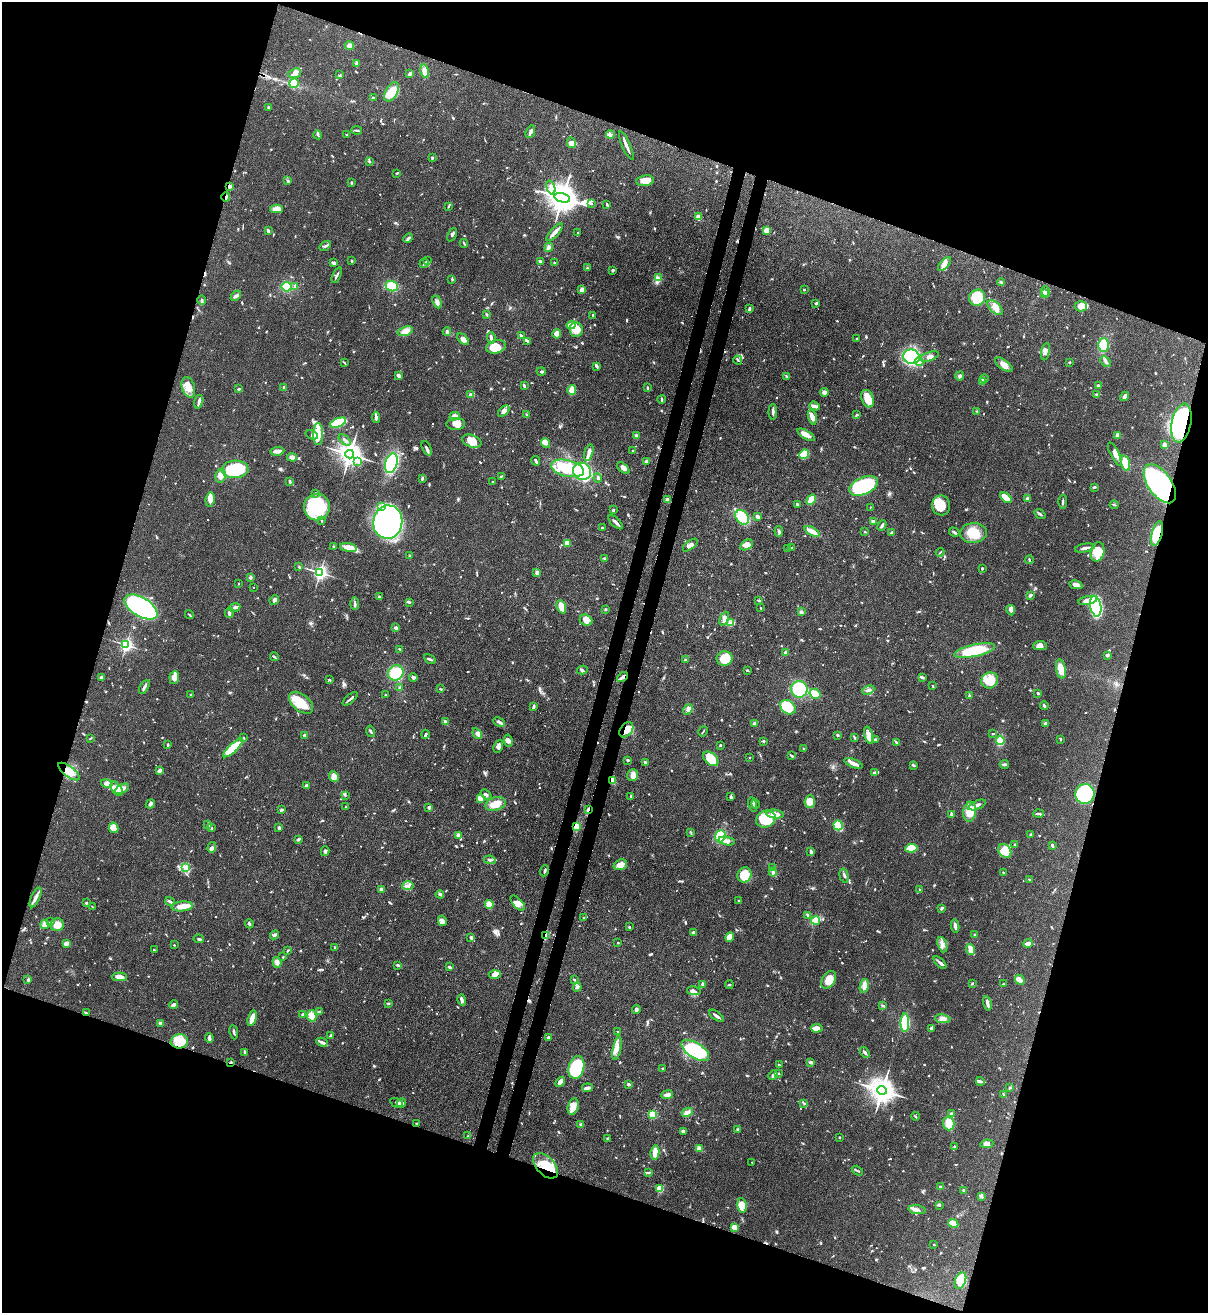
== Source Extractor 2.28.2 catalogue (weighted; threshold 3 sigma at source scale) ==
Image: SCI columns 226-5046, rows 32-5273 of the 5389 x 5307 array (HDU 1 of 3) = the unmasked area's bounding box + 8 px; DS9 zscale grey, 4 x 4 block average (1 PNG px = mean of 4 x 4 image px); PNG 1210 x 1315 px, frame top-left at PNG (2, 2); each listed source drawn as its Kron ellipse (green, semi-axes under 4 px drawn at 4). Shown black and unused: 38% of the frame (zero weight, under 3 of 4 exposures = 7% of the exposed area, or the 3 px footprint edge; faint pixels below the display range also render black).
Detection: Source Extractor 2.28.2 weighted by HDU 2 'WHT'. Background 0.0823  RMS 0.0039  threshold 0.0174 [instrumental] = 3 sigma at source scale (4.5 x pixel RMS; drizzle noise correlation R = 1.50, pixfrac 1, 0.05/0.05 arcsec/px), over >= 5 px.
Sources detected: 1119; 2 too faint to see at this stretch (4 x 4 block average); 3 inside a brighter object's white glare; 7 cosmic-ray / hot-pixel residue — neither listed nor drawn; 18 coinciding with a brighter row at this scale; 70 inside a brighter listed object's ellipse — not listed separately; of the other 1019, all 500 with FLUX_AUTO >= 2.01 (the completeness limit of this list) listed and drawn (519 fainter detections not listed), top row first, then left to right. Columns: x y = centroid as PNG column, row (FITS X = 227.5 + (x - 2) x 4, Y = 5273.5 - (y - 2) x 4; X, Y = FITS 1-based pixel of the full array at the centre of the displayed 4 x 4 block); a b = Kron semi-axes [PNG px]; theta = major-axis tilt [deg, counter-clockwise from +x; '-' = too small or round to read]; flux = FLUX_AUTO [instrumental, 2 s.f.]
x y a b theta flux
349 45 5 4 - 8.8
356 64 3 2 - 4.9
425 71 7 3 -78 29
295 73 6 4 21 9.4
410 74 4 3 - 7
340 75 3 2 - 2.1
294 83 5 4 - 27
392 92 10 6 60 47
373 98 3 2 - 3.7
268 107 3 2 - 3.6
357 130 5 2 - 3.7
530 132 7 2 66 12
347 134 3 2 - 2.2
610 134 4 3 - 5.1
318 135 4 2 - 3.3
571 143 5 4 - 11
626 146 15 2 -66 12
432 157 3 2 - 2.8
369 162 4 2 - 2.6
397 173 2 2 - 3.3
288 181 3 2 - 2.9
645 181 9 5 9 22
351 183 3 2 - 2.2
229 186 4 3 - 6.2
551 187 7 4 -70 13
226 197 4 2 - 4.4
562 198 8 4 -12 4900
591 203 3 2 - 2.4
607 204 3 2 - 2.3
448 207 3 2 - 2.2
277 209 6 3 2 29
698 217 4 3 - 10
767 230 3 3 - 29
268 231 4 2 - 4.9
554 232 11 3 49 11
578 232 2 2 - 2.2
452 235 7 2 65 5.4
408 238 5 2 - 4.4
464 243 4 2 - 2.5
325 246 6 2 36 4.2
549 247 4 3 - 4.9
352 261 3 2 - 2.1
427 261 3 2 - 3
540 261 3 2 - 4.1
555 262 2 2 - 2.8
333 263 3 2 - 9.4
424 263 5 2 - 3.6
944 264 8 4 51 17
587 268 2 2 - 2.2
613 270 4 3 - 2.8
337 275 8 2 64 5.5
658 278 3 2 - 2.2
452 280 3 2 - 2.2
1001 282 4 2 - 4.2
295 286 2 2 - 2.6
392 286 6 5 - 43
287 287 5 4 - 45
804 289 2 2 - 6.6
582 290 3 2 - 16
1045 292 5 4 - 8.3
1044 293 2 2 - 11
236 296 6 3 44 5.7
977 298 8 7 - 57
202 300 5 2 - 3.7
437 302 7 3 -66 7.5
816 303 3 2 - 4.6
1081 306 6 5 - 20
995 308 9 5 -43 21
749 309 4 2 - 6.1
486 314 3 2 - 2.4
593 315 3 2 - 3.7
571 325 4 2 - 34
576 329 7 6 - 34
405 331 8 4 19 23
447 332 4 3 - 5.7
557 334 5 4 - 13
521 336 4 2 - 6.3
491 338 6 2 -84 7.4
463 339 7 4 -47 11
856 339 3 2 - 2.3
528 342 3 2 - 2.4
1103 345 7 5 89 43
496 347 10 6 15 43
1045 352 9 4 78 11
929 356 10 3 18 10
912 357 8 7 - 250
738 360 4 2 - 2.8
1106 361 6 3 -44 5.2
919 362 4 2 - 3.7
1069 362 3 2 - 2.5
344 363 4 2 - 2.4
1004 365 10 5 -37 16
596 366 3 3 - 3.3
541 372 4 2 - 5.1
399 376 3 2 - 12
786 376 4 2 - 3.2
960 376 5 4 - 4.5
984 379 4 3 - 4.1
982 381 4 3 - 4.7
524 386 4 2 - 5
1098 386 3 2 - 5
188 387 10 6 -74 25
284 387 3 2 - 5.5
647 388 3 2 - 3
239 389 3 2 - 2.7
572 390 5 2 - 42
824 392 4 3 - 5.1
1096 394 4 2 - 2.7
471 395 4 3 - 4.8
1125 396 5 3 - 12
661 399 4 2 - 3.1
868 399 9 6 -69 34
199 402 7 2 75 9.3
815 406 6 3 -19 6.9
504 411 7 4 43 9.3
977 411 3 2 - 2
773 412 8 2 -89 7.2
527 415 3 2 - 3.5
856 415 4 2 - 2.7
455 416 5 4 - 13
376 417 6 3 -84 8.1
812 417 7 3 -73 17
338 423 8 4 21 93
1181 423 20 9 79 410
456 424 9 6 3 16
318 434 11 5 -90 23
312 435 6 2 -21 3.3
636 435 3 3 - 5.7
806 435 10 3 -30 17
1117 435 3 3 - 6.3
345 440 7 2 -40 5.6
472 441 10 6 -20 27
546 443 5 3 - 7.7
1165 445 4 3 - 8.6
427 448 8 2 -65 7.6
633 450 2 2 - 2.6
277 451 7 2 6 15
589 452 8 3 74 10
350 454 4 4 - 2600
804 454 5 4 - 60
1115 454 12 4 -63 14
292 457 5 4 - 11
358 461 4 3 - 4.8
536 461 5 2 - 5.7
647 461 2 2 - 9.3
391 463 10 6 73 140
1125 463 8 4 -73 49
567 468 17 8 -13 100
623 468 7 4 -40 8.2
235 469 13 9 3 150
582 471 9 8 - 160
221 476 7 5 79 11
501 476 3 2 - 2.2
598 478 4 2 - 3.2
422 479 3 2 - 3.6
290 481 3 2 - 4.8
492 482 2 2 - 2.7
1160 484 22 12 -54 570
863 486 15 8 23 240
1094 487 3 2 - 2.8
316 493 2 2 - 3.3
1006 498 7 3 -37 36
1027 499 4 2 - 5.1
210 500 7 4 82 15
668 500 4 4 - 11
811 500 5 3 - 41
1063 502 7 2 88 5.1
797 504 3 3 - 3.1
941 505 10 9 - 48
1114 505 4 2 - 2.5
317 507 13 13 - 180
381 507 3 3 - 6
870 507 2 2 - 2.1
613 510 3 2 - 2.7
1040 514 6 2 -37 5.1
742 517 8 6 -50 55
757 517 4 3 - 7.8
321 521 2 2 - 7.4
873 521 2 2 - 18
388 522 17 14 83 1200
616 522 9 2 -44 9.3
882 525 5 2 - 4.1
602 528 2 2 - 3.5
779 531 5 2 - 5
812 531 8 3 -27 20
865 532 2 2 - 2.4
891 532 4 2 - 3.2
954 532 5 2 - 5.1
973 533 13 10 6 44
1157 534 12 5 74 94
567 543 4 3 - 18
690 545 9 3 39 9.2
747 545 7 5 29 17
334 546 3 2 - 2.4
792 547 3 2 - 2.3
348 548 9 4 -11 21
788 548 2 2 - 2.4
1085 548 10 2 12 8.8
940 552 4 2 - 2
1098 552 10 7 77 29
410 556 4 2 - 2.5
604 558 3 2 - 2
1029 560 4 2 - 3.2
299 567 3 2 - 2.5
982 568 2 2 - 3
537 572 3 3 - 7.8
320 573 2 2 - 790
250 577 3 3 - 6.1
238 584 2 2 - 2.1
1076 585 6 4 -12 12
253 587 2 2 - 2.3
1030 595 4 3 - 5.3
379 597 2 2 - 5.2
274 600 5 3 - 7.2
759 600 4 2 - 3.9
1088 600 9 3 11 18
409 602 4 3 - 3.1
355 604 6 2 -88 5.4
1096 606 10 5 -80 260
141 607 18 9 -32 520
235 607 6 3 23 6.6
561 607 7 4 -69 36
761 608 2 2 - 2.5
605 609 2 2 - 3.3
1011 610 5 3 - 8.1
229 612 5 3 - 6.8
801 612 2 2 - 7
189 615 5 2 - 2.7
724 619 7 4 65 11
586 620 6 5 - 15
731 623 2 2 - 2.3
396 628 2 2 - 9.2
126 645 2 2 - 630
1040 646 6 4 2 12
400 649 3 2 - 2.9
975 650 21 6 12 100
785 653 3 2 - 4.9
1107 655 3 3 - 4.7
274 657 4 2 - 3.5
430 659 6 2 -29 4.4
725 659 8 7 - 40
685 660 3 2 - 2.9
1061 669 10 5 -80 26
582 670 5 3 - 4.2
747 670 3 2 - 3.1
396 673 8 7 - 80
101 677 3 2 - 2.4
174 677 6 5 - 17
622 677 6 2 36 9.7
922 677 4 2 - 6
413 678 4 3 - 3.8
329 680 4 2 - 2
990 680 8 7 - 52
933 686 3 2 - 2.4
144 687 8 2 59 5.5
400 688 3 2 - 4
441 689 3 2 - 3.1
799 689 8 8 - 130
868 690 6 3 24 6.2
1038 693 3 2 - 3.9
815 694 6 5 - 41
190 695 2 2 - 2.1
386 695 2 2 - 2.5
969 696 3 2 - 2.4
350 699 9 2 39 5.5
301 703 14 8 -40 56
534 706 4 2 - 6.3
1044 706 4 2 - 4.5
788 707 8 6 -38 77
688 710 6 3 51 7.9
445 722 3 2 - 7.6
499 722 6 3 -24 7.8
754 724 4 3 - 4
1045 724 3 2 - 9.6
626 730 8 6 52 24
371 731 6 2 -75 2.9
703 731 5 2 - 2.3
993 733 3 2 - 2.7
425 734 5 2 - 5.1
477 734 6 4 -56 7.9
304 735 2 2 - 5.4
838 735 3 2 - 2.9
869 735 9 4 -75 15
854 737 4 2 - 2.5
90 738 4 2 - 2.2
243 738 2 2 - 2.6
1061 739 2 2 - 2.9
876 740 4 2 - 4
1000 740 4 3 - 30
508 741 6 4 -79 8.9
764 741 2 2 - 11
896 742 4 2 - 3.5
168 745 3 2 - 3.6
720 745 2 2 - 3.1
498 746 7 3 68 10
233 748 13 4 43 74
804 749 3 2 - 2.9
791 755 4 2 - 2.5
750 758 2 2 - 3.4
711 759 9 5 -41 54
628 760 3 2 - 2.9
646 763 4 3 - 6.3
853 763 10 2 -22 19
1004 764 4 2 - 7.6
913 765 4 2 - 3
69 771 13 5 -37 24
159 771 3 2 - 13
874 773 4 2 - 5.2
633 775 6 5 - 13
334 777 5 4 - 16
612 780 4 2 - 18
107 783 6 3 -13 15
306 786 2 2 - 27
117 789 8 4 -56 35
122 789 8 4 27 19
486 794 6 2 -38 5.2
1085 794 10 9 - 190
345 795 3 2 - 2
631 796 2 2 - 2.3
731 797 4 2 - 3.7
480 798 4 4 - 21
810 802 6 5 - 25
150 804 5 3 - 6.2
496 804 10 6 16 29
755 804 5 2 - 3.3
752 805 7 3 -77 6.7
977 805 9 2 23 12
346 807 3 2 - 2
429 807 2 2 - 22
588 809 4 3 - 4.4
282 810 3 2 - 3.4
970 812 10 6 82 40
775 814 9 4 -8 17
951 814 2 2 - 9
1039 814 5 2 - 3.6
766 819 10 8 25 110
208 824 2 2 - 2.4
838 825 5 4 - 51
576 826 4 3 - 15
279 827 2 2 - 10
114 828 5 4 - 17
212 828 2 2 - 2.1
691 832 3 2 - 2.1
458 835 2 2 - 11
1030 835 3 2 - 4.1
720 836 6 5 - 51
299 839 3 2 - 5.7
727 841 8 3 -9 9.6
1015 844 2 2 - 2.5
1052 845 3 2 - 4.3
212 847 5 3 - 5.5
911 848 6 3 8 66
325 851 5 2 - 3.6
1005 851 7 5 -52 19
811 852 3 3 - 6.8
490 860 6 3 -9 5.2
620 865 7 5 19 21
185 868 4 3 - 5.4
773 868 4 2 - 3.3
545 871 6 2 71 3.6
773 872 4 3 - 4.5
1003 872 3 2 - 3.4
744 875 7 7 - 51
844 876 7 2 -76 4.3
1029 879 2 2 - 2.2
408 886 6 2 5 5.8
381 889 3 2 - 6.2
920 890 2 2 - 2
440 894 4 3 - 4.2
36 897 11 3 66 12
170 901 5 2 - 4.4
739 901 3 2 - 2.8
86 903 2 2 - 4.9
518 903 9 4 -48 15
489 904 4 4 - 22
92 906 3 2 - 2.2
182 906 11 5 5 27
942 908 3 2 - 5.6
807 915 4 2 - 2.8
584 918 4 2 - 5.3
816 920 4 3 - 42
442 921 5 4 - 9.4
50 922 4 2 - 2.6
249 924 4 2 - 4.1
45 925 4 4 - 11
57 925 6 6 - 23
955 926 6 2 -79 11
629 927 2 2 - 3.7
693 932 3 2 - 5.2
275 935 5 3 - 4.7
546 935 2 2 - 53
975 935 2 2 - 12
471 937 4 3 - 4.8
730 937 5 4 - 30
199 939 5 2 - 3.4
66 943 4 3 - 10
618 943 2 2 - 4.7
1028 943 4 2 - 12
174 945 2 2 - 2.3
942 945 8 4 -72 13
335 947 3 2 - 3.6
971 949 5 3 - 17
154 950 2 2 - 2.5
288 950 2 2 - 3.5
283 957 2 2 - 2.3
277 962 5 4 - 10
940 963 8 2 -44 6.5
398 965 4 2 - 5
449 967 2 2 - 6.2
495 975 6 4 3 8.7
119 977 7 4 -1 13
28 980 3 2 - 5.1
574 980 3 2 - 2.4
829 980 9 6 57 31
1020 980 5 3 - 13
972 983 2 2 - 3.2
702 984 4 2 - 5.4
1004 984 3 2 - 2.5
729 985 4 2 - 2.1
864 986 7 4 78 15
577 987 4 3 - 4.6
694 991 7 4 -11 10
462 1000 5 3 - 7.3
388 1003 3 2 - 2.5
987 1003 7 2 -78 9.9
174 1005 4 3 - 7.5
882 1005 4 2 - 3
636 1009 4 3 - 5.1
319 1012 3 3 - 3
86 1013 4 2 - 3.3
303 1015 2 2 - 19
312 1016 6 4 -78 20
716 1016 8 2 -36 9.4
252 1018 8 3 74 29
943 1019 8 4 -8 14
160 1023 3 3 - 6.3
905 1023 9 4 89 78
817 1028 6 4 5 20
931 1028 4 2 - 3.9
234 1032 7 2 -80 4.9
618 1032 4 2 - 2.2
330 1035 4 2 - 3.8
548 1037 3 2 - 3.4
209 1038 5 3 - 7.1
179 1041 9 7 8 46
322 1042 6 2 -27 11
617 1048 12 3 79 14
695 1050 16 7 -32 220
245 1052 3 2 - 6
865 1053 6 2 -51 4.2
231 1062 2 2 - 3.6
811 1062 4 3 - 5.6
779 1065 2 2 - 3.8
576 1067 11 7 75 160
662 1069 3 2 - 2.5
779 1073 3 2 - 2.1
773 1075 5 2 - 8
980 1081 4 2 - 4
560 1082 5 4 - 9.2
629 1085 4 2 - 3.6
587 1088 5 2 - 11
1010 1088 3 2 - 2.1
882 1090 5 4 - 3200
1004 1094 3 3 - 3.4
667 1095 6 3 7 12
396 1103 7 2 -30 4.7
402 1103 5 3 - 7.7
804 1103 3 2 - 3.7
573 1106 8 5 77 23
687 1112 6 4 28 9.1
652 1114 2 2 - 200
951 1114 3 2 - 3.5
915 1116 4 2 - 2.4
416 1123 2 2 - 2.6
949 1123 7 6 - 26
581 1125 2 2 - 12
738 1129 3 3 - 3.5
683 1131 3 2 - 5.6
468 1136 3 2 - 2
839 1137 2 2 - 6.2
607 1139 3 2 - 2.8
987 1144 6 4 9 9.7
954 1147 2 2 - 2.8
700 1149 4 4 - 6.6
655 1152 7 3 82 31
752 1162 2 2 - 2.7
546 1166 15 9 -45 58
857 1171 6 2 -31 3
648 1172 3 2 - 2.8
941 1187 4 2 - 4.4
660 1189 2 2 - 130
963 1190 3 3 - 3.2
981 1196 3 3 - 4.2
742 1205 7 4 -79 25
939 1205 4 2 - 3.6
917 1210 8 2 -8 7.1
953 1223 5 3 - 23
734 1227 3 3 - 19
934 1245 2 2 - 2.4
960 1281 8 5 68 45
Overlapping masked pixels (flux is a lower limit): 16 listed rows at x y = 229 186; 226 197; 1181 423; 1160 484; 1157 534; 622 677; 626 730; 69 771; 612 780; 1085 794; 588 809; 576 826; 546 935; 179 1041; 231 1062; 546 1166
Diffuse or blended objects may show on this block-average render without a row.